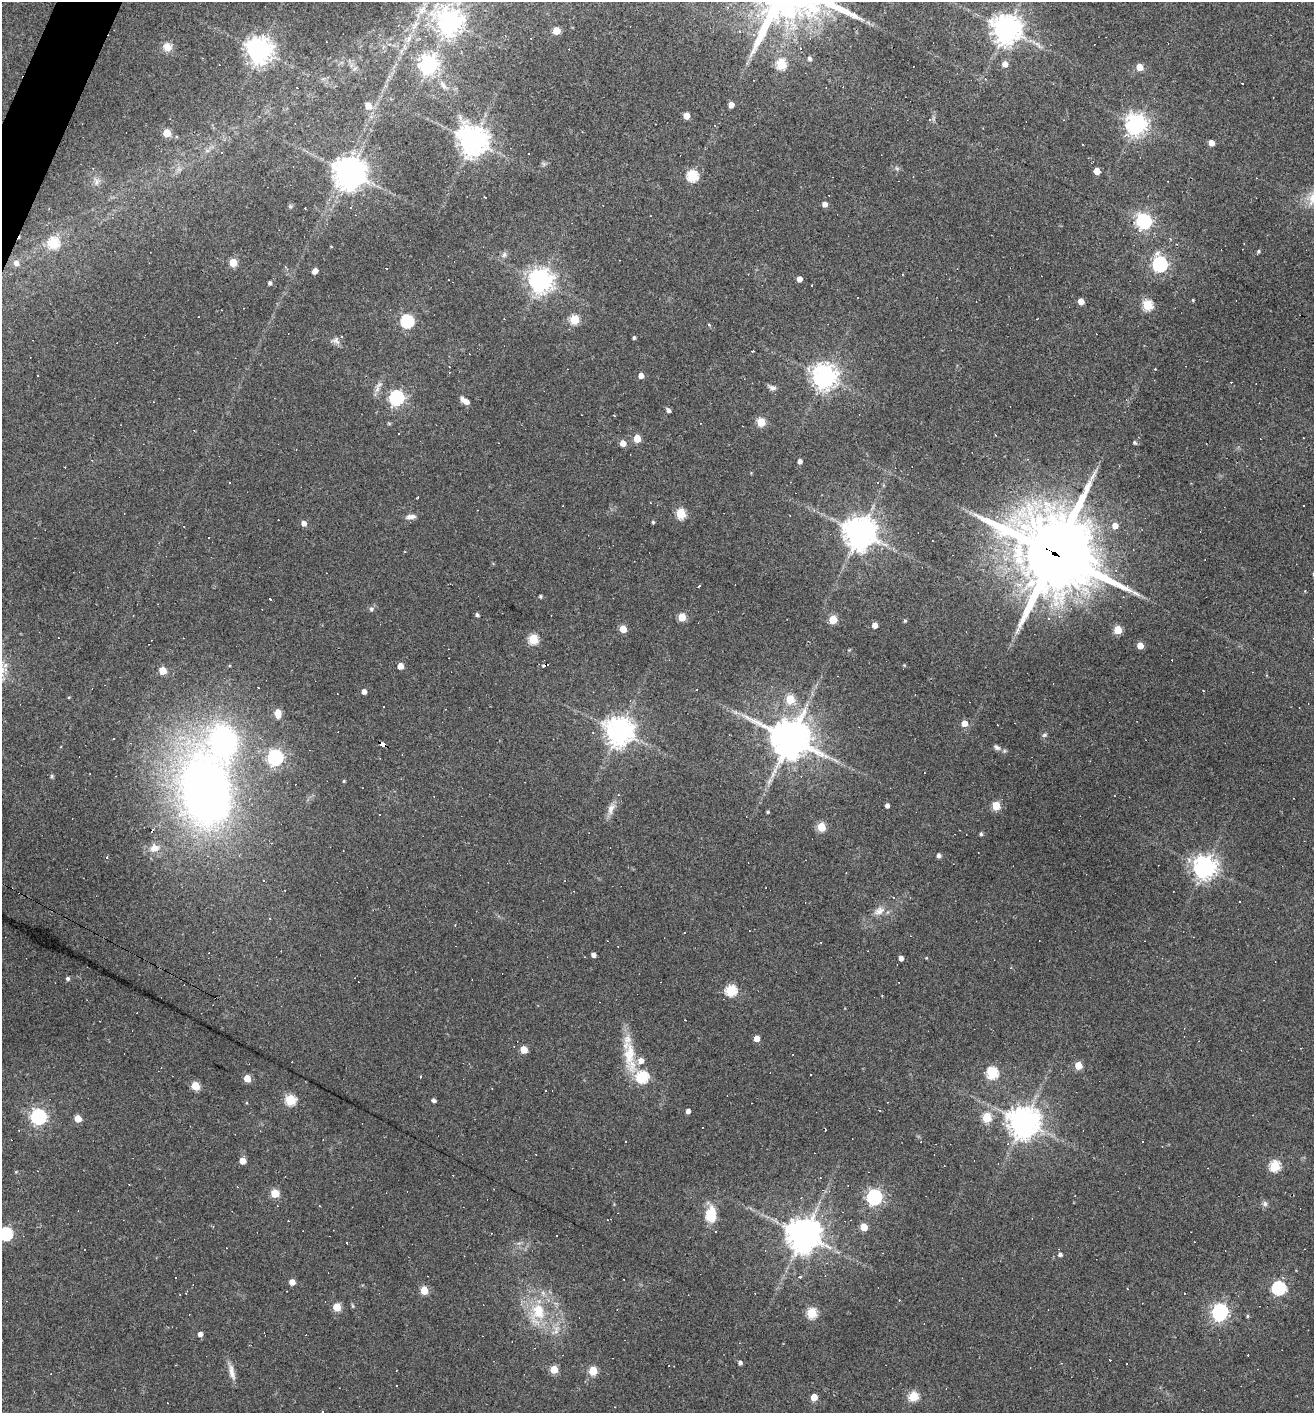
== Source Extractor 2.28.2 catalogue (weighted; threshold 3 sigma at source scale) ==
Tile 11 of 4 x 4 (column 3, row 3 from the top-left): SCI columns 2761-4072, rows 1412-2822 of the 5657 x 5645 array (HDU 1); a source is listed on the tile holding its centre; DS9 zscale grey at full resolution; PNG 1316 x 1415 px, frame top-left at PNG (2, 2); no overlay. Shown black and unused: <1% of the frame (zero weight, under 2 of 3 exposures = <1% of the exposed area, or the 3 px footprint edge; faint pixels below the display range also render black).
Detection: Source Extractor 2.28.2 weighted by HDU 2 'WHT'; one run over the whole footprint, this tile lists its part. Background 0.062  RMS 0.0075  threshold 0.0338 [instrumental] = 3 sigma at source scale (4.5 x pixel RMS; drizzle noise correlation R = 1.50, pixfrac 1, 0.05/0.05 arcsec/px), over >= 5 px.
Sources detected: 262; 1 inside a brighter object's white glare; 75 cosmic-ray / hot-pixel residue — not listed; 2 inside a brighter listed object's ellipse — not listed separately; the other 184 listed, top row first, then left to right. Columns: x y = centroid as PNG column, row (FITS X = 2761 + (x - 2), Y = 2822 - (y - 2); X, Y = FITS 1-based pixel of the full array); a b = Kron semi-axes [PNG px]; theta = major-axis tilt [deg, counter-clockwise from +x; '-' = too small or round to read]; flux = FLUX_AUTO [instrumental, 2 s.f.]
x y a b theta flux
422 10 16 11 51 9.3
450 22 8 8 - 690
1007 29 9 9 - 1000
556 31 5 5 - 16
753 34 4 4 - 1
409 38 9 6 83 3.1
167 47 12 11 - 6.6
260 50 8 7 - 750
809 58 5 4 - 2.3
429 64 7 7 - 360
781 64 5 5 - 50
1005 64 6 5 - 5.2
1139 67 5 5 - 13
1242 83 2 2 - 0.44
443 85 13 6 -57 3.9
297 88 2 2 - 0.39
731 105 4 4 - 5.8
368 106 5 5 - 11
686 116 5 4 - 8.8
929 120 5 4 - 1
1136 124 7 7 - 510
167 133 5 5 - 22
473 141 9 9 - 1100
1211 143 4 4 - 6.8
1082 145 3 2 - 0.72
222 152 2 2 - 0.5
528 154 2 2 - 0.68
1097 171 5 5 - 12
349 172 10 10 - 1200
692 176 6 6 - 65
97 181 9 6 84 2.9
825 204 5 4 - 4.5
1144 221 6 6 - 200
53 243 6 6 - 48
331 246 4 3 - 0.55
1258 251 4 4 - 1.2
504 255 8 6 74 2.2
233 262 5 5 - 24
16 263 7 6 - 4.3
1160 264 7 6 - 180
285 267 6 4 -86 0.85
386 269 3 3 - 1.2
315 271 6 4 44 4.5
799 279 5 4 - 4.4
540 280 8 7 - 700
270 283 4 4 - 1.9
1193 300 3 3 - 0.71
1081 301 5 4 - 8.6
1148 305 6 5 - 45
574 319 5 5 - 35
407 321 6 6 - 100
634 338 3 3 - 1.5
336 340 11 9 -44 3.3
752 351 3 2 - 0.63
1155 369 3 3 - 0.43
641 375 5 4 - 5.1
824 376 8 7 - 750
772 388 11 6 -19 2.9
396 398 6 6 - 180
465 401 10 5 -29 6.6
668 410 5 4 - 2.4
614 416 3 3 - 0.7
761 422 5 5 - 27
637 438 5 5 - 15
1134 442 5 4 - 1.4
623 443 5 5 - 8.2
800 461 4 4 - 3.2
877 482 3 2 - 0.54
1304 506 3 2 - 0.97
681 514 5 5 - 47
411 517 12 6 7 3.7
653 522 4 3 - 1
304 523 5 5 - 4.5
1115 526 5 5 - 7.7
860 533 10 10 - 1300
1055 554 32 27 -34 6000
699 586 5 2 - 0.7
540 596 4 3 - 1.3
270 599 3 3 - 4.4
371 609 7 5 66 1.9
477 615 4 3 - 1.8
133 616 3 2 - 0.46
682 617 5 5 - 23
833 619 5 5 - 26
905 621 5 4 - 1.1
875 625 4 4 - 6.9
623 629 5 4 - 16
1118 630 5 5 - 27
533 639 5 5 - 46
1140 646 5 4 - 11
5 665 5 5 - 2
400 666 5 4 - 9
163 670 5 5 - 19
696 689 3 2 - 0.71
1203 690 3 2 - 0.49
364 691 4 4 - 4
790 699 5 5 - 26
278 713 10 7 -83 6.1
964 723 5 5 - 7.4
619 731 9 9 - 900
1044 735 7 5 16 1.5
790 738 13 12 - 2000
113 739 3 3 - 3.2
224 741 33 26 -79 150
382 744 6 4 -28 89
997 747 11 7 -36 2.7
275 757 6 6 - 230
775 771 12 7 49 4.8
90 774 3 2 - 0.52
52 776 4 4 - 1.4
344 781 3 3 - 0.97
206 792 49 31 -81 660
887 806 4 4 - 2.8
996 806 5 5 - 28
611 809 17 9 71 5.6
768 812 3 3 - 1.1
379 815 3 2 - 1.4
821 827 5 5 - 34
981 834 4 4 - 1.4
154 848 13 10 11 6.8
939 855 5 4 - 2.6
107 857 3 3 - 1.1
1205 867 7 7 - 670
264 880 3 3 - 7
879 911 16 10 25 6.2
821 942 2 2 - 0.64
593 955 4 4 - 3.6
901 958 4 4 - 3.6
926 958 4 3 - 0.54
68 978 4 4 - 1.6
731 991 6 6 - 61
757 1038 4 4 - 8.7
524 1049 5 5 - 16
630 1056 49 13 -84 25
1078 1065 5 5 - 16
992 1073 6 5 - 66
811 1074 3 2 - 0.97
642 1077 6 6 - 80
247 1078 5 4 - 13
195 1086 5 5 - 23
546 1091 3 3 - 1.8
290 1100 5 5 - 53
434 1100 4 4 - 2.2
688 1111 4 4 - 3.2
38 1117 6 6 - 210
78 1118 5 5 - 12
987 1118 5 5 - 36
1024 1122 10 10 - 1000
19 1130 3 2 - 0.53
626 1141 3 2 - 1.2
1142 1141 2 2 - 0.59
242 1161 5 4 - 9
1275 1166 6 5 - 57
275 1193 5 5 - 26
874 1197 6 6 - 210
1265 1204 8 6 -76 2.1
319 1206 3 2 - 0.48
711 1214 21 13 88 16
288 1221 2 2 - 0.54
864 1227 5 5 - 16
6 1234 6 6 - 110
804 1235 10 10 - 1500
1060 1254 4 4 - 2
800 1277 3 3 - 2
292 1282 4 4 - 6.4
1279 1288 6 6 - 130
424 1290 5 5 - 20
1184 1294 3 3 - 5.4
352 1306 6 4 -88 0.93
337 1307 5 5 - 23
538 1311 24 19 88 30
1220 1312 8 6 87 230
812 1313 5 5 - 49
1247 1316 5 4 - 0.95
556 1330 14 7 86 5
200 1334 4 4 - 3.5
740 1362 4 4 - 2.3
1127 1363 2 2 - 0.6
554 1369 5 5 - 21
593 1371 5 5 - 30
232 1372 22 7 -77 5.7
913 1396 5 5 - 41
814 1397 5 4 - 12
322 1411 3 3 - 1.2
Overlapping masked pixels (flux is a lower limit): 2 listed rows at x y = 1055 554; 382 744
Isophote crosses this tile's border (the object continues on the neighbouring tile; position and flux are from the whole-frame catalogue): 3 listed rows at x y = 422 10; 6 1234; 322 1411